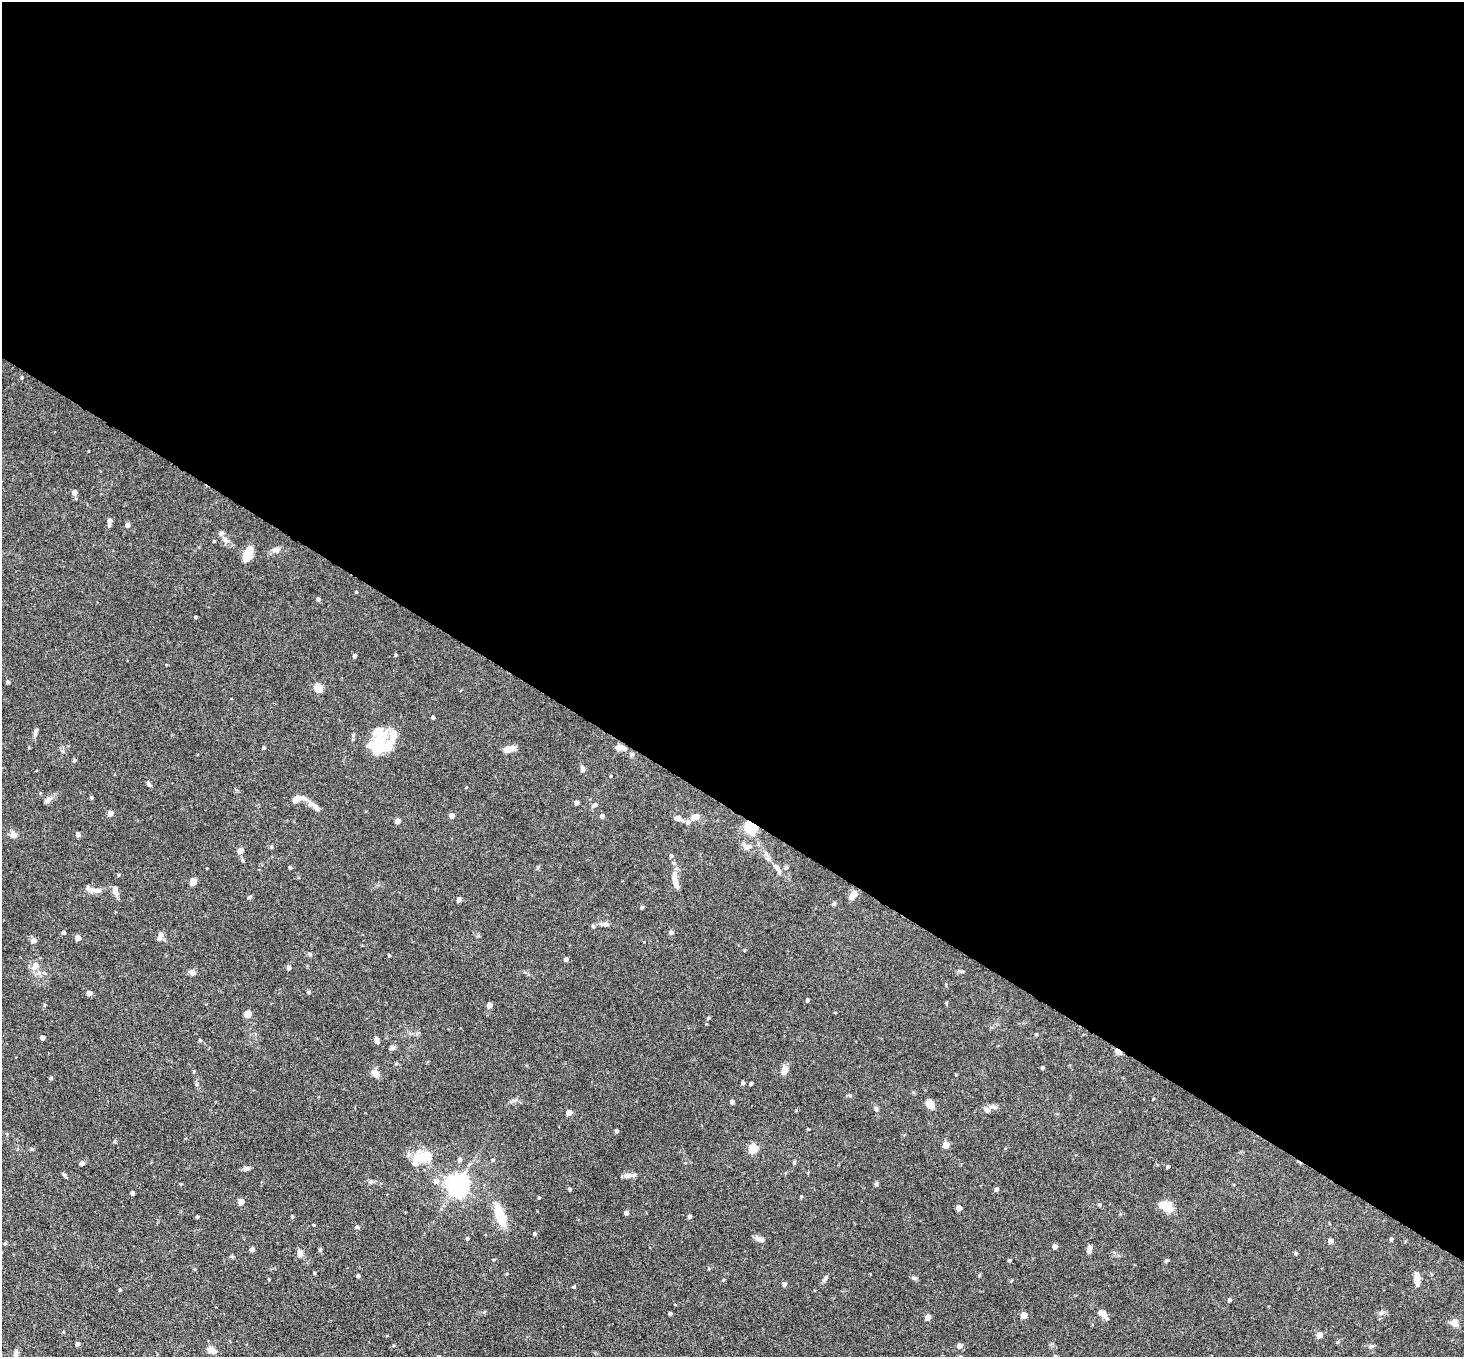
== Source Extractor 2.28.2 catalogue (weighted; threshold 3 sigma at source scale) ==
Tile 3 of 4 x 4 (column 3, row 1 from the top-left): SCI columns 2931-4392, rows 4358-5712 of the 5860 x 5865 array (HDU 1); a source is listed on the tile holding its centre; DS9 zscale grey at full resolution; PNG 1466 x 1359 px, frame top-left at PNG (2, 2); no overlay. Shown black and unused: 60% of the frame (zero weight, under 4 of 8 exposures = <1% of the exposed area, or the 3 px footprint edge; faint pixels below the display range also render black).
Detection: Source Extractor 2.28.2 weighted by HDU 2 'WHT'; one run over the whole footprint, this tile lists its part. Background 0.0744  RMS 0.0028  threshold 0.0116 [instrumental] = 3 sigma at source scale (4.09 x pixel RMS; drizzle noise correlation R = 1.36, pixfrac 0.8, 0.05/0.05 arcsec/px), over >= 5 px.
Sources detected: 172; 9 inside a brighter listed object's ellipse — not listed separately; the other 163 listed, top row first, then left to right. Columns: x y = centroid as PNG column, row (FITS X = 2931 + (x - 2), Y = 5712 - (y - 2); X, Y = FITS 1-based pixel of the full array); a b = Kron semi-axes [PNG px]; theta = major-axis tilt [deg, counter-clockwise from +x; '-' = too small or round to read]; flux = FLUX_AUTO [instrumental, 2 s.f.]
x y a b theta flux
22 377 4 3 - 0.31
74 492 5 5 - 1.5
110 520 7 6 - 0.61
128 525 4 4 - 1.2
221 533 7 5 23 0.54
214 541 3 3 - 0.25
276 550 12 7 10 1.2
248 554 14 7 68 5.5
356 592 4 3 - 0.22
318 599 4 4 - 0.6
195 617 4 3 - 0.26
396 655 4 3 - 0.27
354 656 4 4 - 0.66
8 682 4 3 - 0.61
318 688 5 5 - 10
433 717 3 3 - 0.5
35 732 10 4 76 0.82
379 746 27 22 -3 7.8
264 748 4 3 - 0.38
620 748 12 6 -6 1.6
510 749 14 6 11 2.1
74 760 5 4 - 0.33
583 769 7 5 -87 0.89
611 776 4 3 - 0.21
148 783 7 5 -73 0.49
466 788 3 2 - 0.2
91 797 5 3 - 0.27
297 799 12 8 23 2.1
48 800 9 6 63 0.84
576 802 5 5 - 0.54
311 804 9 6 2 1
595 805 6 5 - 0.54
110 813 4 4 - 2.1
452 816 4 4 - 1.4
602 816 4 4 - 0.81
695 817 9 6 17 1.7
678 818 9 7 -22 1.1
397 821 4 4 - 1.7
688 822 8 6 86 0.76
751 828 10 8 -47 9.2
78 834 4 4 - 1
13 835 8 7 - 1.4
747 846 12 7 2 1.3
240 851 5 4 - 2.4
671 856 5 4 - 0.49
290 867 4 3 - 0.52
786 868 6 4 2 0.33
777 869 16 6 -62 1.3
119 875 4 3 - 0.25
675 880 23 7 -78 2.5
193 882 5 4 - 4.7
90 889 13 8 -24 1.4
115 890 13 7 -84 1.3
853 895 11 7 61 1.7
249 897 5 4 - 0.35
459 899 4 4 - 1.3
834 904 5 4 - 0.44
642 907 4 3 - 0.41
606 924 9 6 0 0.87
671 932 6 5 - 0.56
63 933 4 4 - 0.56
160 936 13 6 74 1.1
78 938 4 4 - 2
34 940 6 5 - 1.1
310 954 6 4 -72 0.32
389 955 4 3 - 0.28
566 959 4 4 - 0.84
36 966 11 8 57 2
289 968 4 4 - 0.99
962 971 6 4 1 0.38
192 972 7 6 - 1
309 992 4 4 - 0.34
89 993 4 4 - 1.6
808 1000 4 3 - 0.56
490 1005 4 4 - 2.1
248 1014 5 4 - 4.5
708 1018 5 4 - 0.25
1036 1034 4 3 - 0.3
43 1038 4 4 - 1.1
200 1040 5 4 - 0.29
377 1040 6 4 -70 1.1
392 1048 6 5 - 0.82
1118 1052 8 5 -41 1.3
1042 1068 3 3 - 0.4
784 1070 12 7 63 1.6
194 1071 4 4 - 0.27
375 1073 9 8 - 1.7
51 1078 4 4 - 0.35
743 1083 5 4 - 0.43
751 1083 3 3 - 0.44
732 1102 4 4 - 1
930 1105 8 6 -51 2.9
993 1107 13 5 -6 1
876 1109 7 5 -60 0.44
569 1112 4 4 - 2.3
808 1129 3 2 - 0.21
617 1131 4 3 - 0.55
946 1145 5 4 - 4.1
31 1149 5 3 - 0.29
753 1149 5 5 - 12
423 1157 24 12 12 6.2
459 1160 5 5 - 0.96
493 1160 4 4 - 0.36
82 1163 4 4 - 1.1
1168 1167 4 4 - 0.51
246 1168 8 6 12 0.65
65 1175 6 4 -46 0.48
629 1175 17 5 8 1.2
371 1181 6 4 0 0.49
436 1181 6 6 - 1.4
876 1183 6 4 87 0.44
181 1184 4 3 - 0.26
457 1185 7 7 - 170
570 1189 3 3 - 0.43
996 1189 5 4 - 0.67
133 1193 4 3 - 0.71
539 1197 4 3 - 0.23
801 1197 4 4 - 0.27
241 1202 5 4 - 2.7
1099 1205 5 4 - 0.34
1166 1206 15 9 -23 4.5
959 1208 4 4 - 2
626 1213 4 4 - 1.1
500 1216 24 8 -71 8.3
690 1216 4 4 - 0.62
197 1217 3 3 - 0.38
292 1217 4 3 - 0.31
313 1225 3 2 - 0.24
357 1227 4 4 - 0.49
535 1234 4 4 - 0.47
467 1238 3 3 - 0.48
759 1239 11 6 -14 1.1
1391 1239 4 4 - 0.47
1330 1241 4 4 - 1.6
5 1243 4 4 - 0.32
1055 1246 4 4 - 1.5
252 1249 5 4 - 0.76
1089 1249 8 5 80 1.3
300 1253 8 7 - 1.2
1296 1253 4 4 - 0.32
1010 1260 4 3 - 0.33
1167 1260 5 4 - 0.45
314 1273 4 3 - 0.23
507 1274 5 3 - 0.2
358 1276 4 3 - 0.53
1417 1277 10 7 -86 1.5
826 1278 10 4 56 0.6
914 1278 7 4 -18 0.44
723 1280 4 3 - 0.23
784 1284 4 4 - 0.84
574 1287 4 4 - 0.27
120 1290 3 3 - 0.32
1230 1300 4 4 - 0.69
1381 1312 7 4 44 0.55
670 1314 3 3 - 0.54
1103 1314 16 7 -46 1.4
1024 1315 4 4 - 3.6
928 1317 4 4 - 2.5
1454 1323 9 7 -63 1.8
1319 1335 4 4 - 2.6
77 1344 4 4 - 0.72
960 1346 5 4 - 1.5
211 1350 9 7 -24 1.7
Overlapping masked pixels (flux is a lower limit): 3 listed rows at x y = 620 748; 751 828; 1118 1052
Unlisted compact peaks at least as high as the median listed source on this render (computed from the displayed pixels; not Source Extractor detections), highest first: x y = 513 1100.